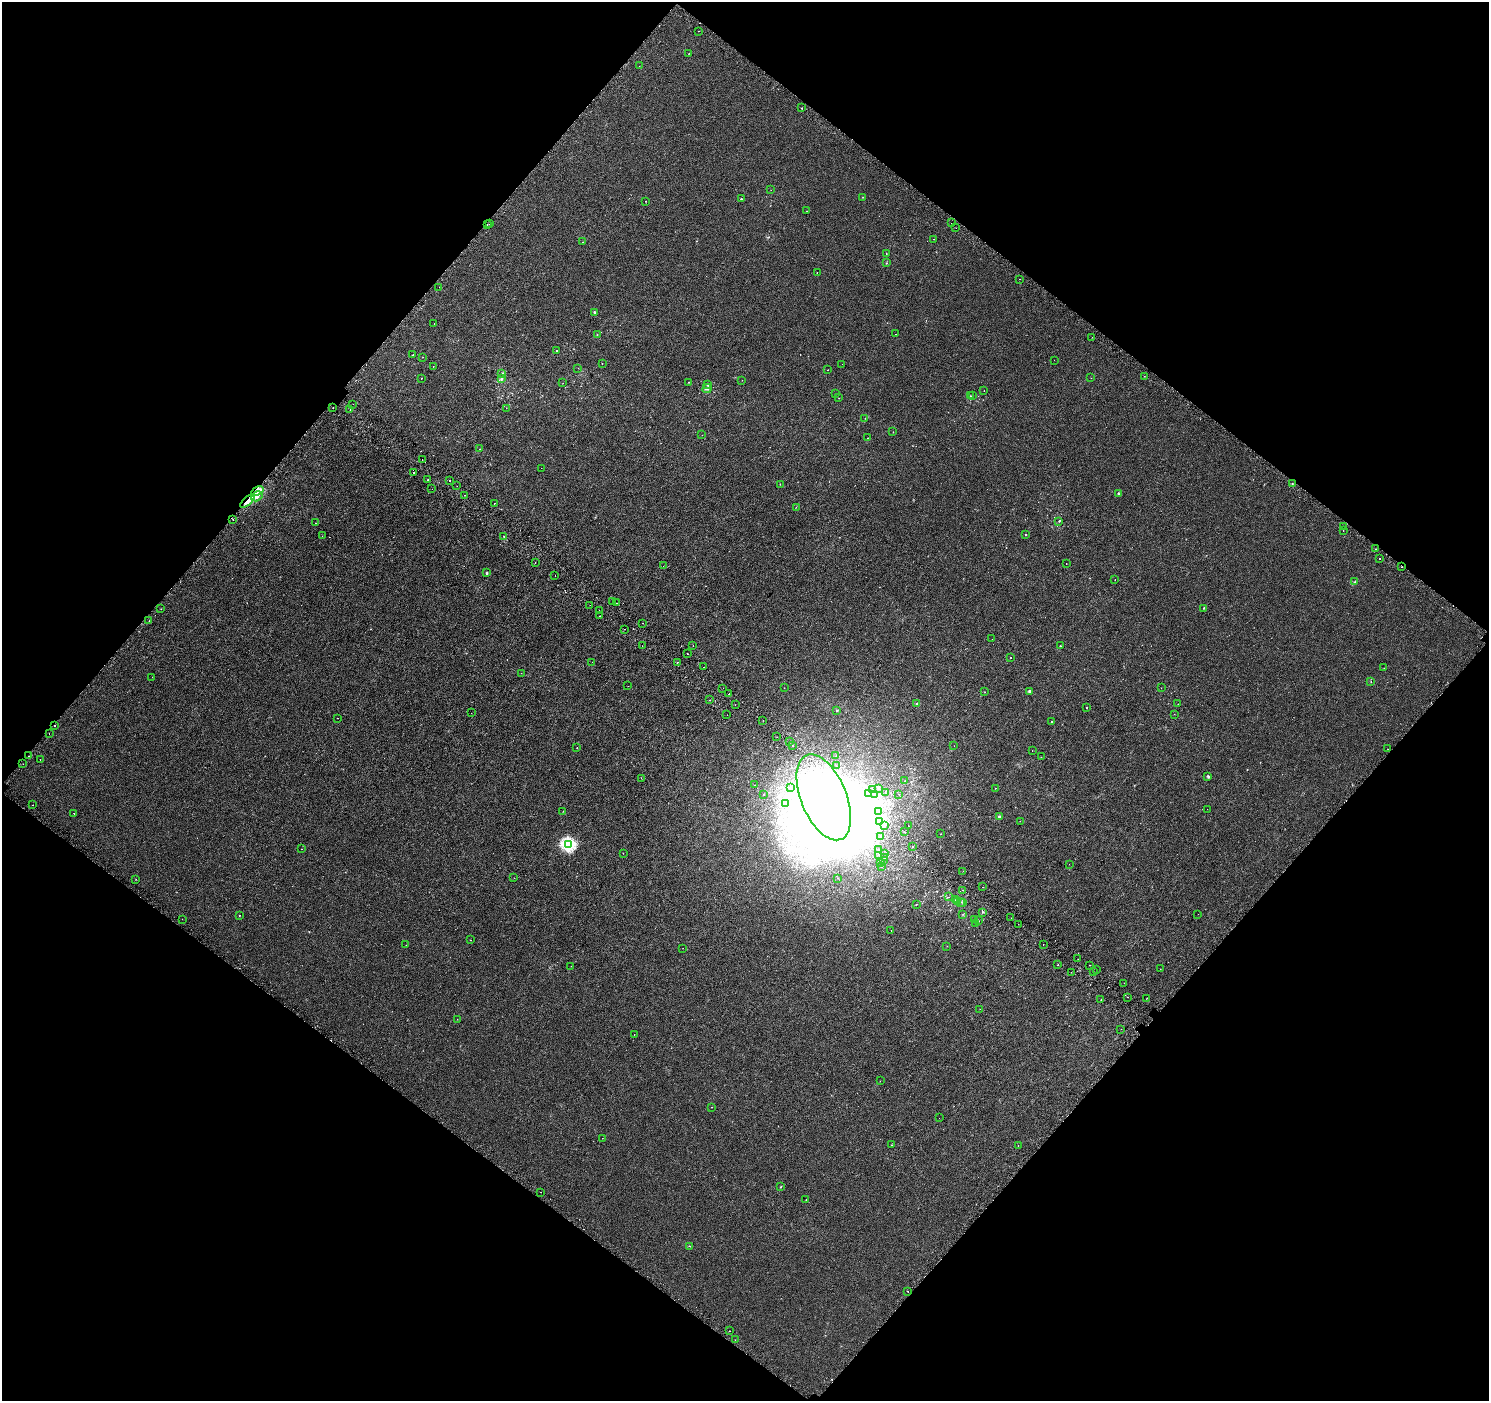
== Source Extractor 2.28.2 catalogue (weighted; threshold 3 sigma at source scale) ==
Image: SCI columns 75-6022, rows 303-5898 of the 6086 x 6114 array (HDU 1 of 3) = the unmasked area's bounding box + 8 px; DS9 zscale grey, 4 x 4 block average (1 PNG px = mean of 4 x 4 image px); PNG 1491 x 1403 px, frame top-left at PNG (2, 2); each listed source drawn as its Kron ellipse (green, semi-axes under 4 px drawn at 4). Shown black and unused: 49% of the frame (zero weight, under 2 of 3 exposures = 3% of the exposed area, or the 3 px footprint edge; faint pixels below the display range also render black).
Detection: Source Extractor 2.28.2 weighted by HDU 2 'WHT'. Background 0.00109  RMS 0.0056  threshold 0.0252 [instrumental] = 3 sigma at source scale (4.5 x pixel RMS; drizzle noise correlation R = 1.50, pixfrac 1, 0.0396/0.0396 arcsec/px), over >= 5 px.
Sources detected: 321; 4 too faint to see at this stretch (4 x 4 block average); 43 inside a brighter object's white glare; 23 cosmic-ray / hot-pixel residue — neither listed nor drawn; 1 coinciding with a brighter row at this scale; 4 inside a brighter listed object's ellipse — not listed separately; the other 246 listed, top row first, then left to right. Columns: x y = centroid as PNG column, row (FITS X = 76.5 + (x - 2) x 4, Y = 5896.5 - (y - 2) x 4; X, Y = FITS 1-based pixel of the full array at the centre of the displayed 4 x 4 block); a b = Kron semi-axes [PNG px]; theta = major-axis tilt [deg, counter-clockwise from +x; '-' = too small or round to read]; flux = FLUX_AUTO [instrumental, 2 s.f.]
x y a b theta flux
698 31 2 2 - 0.72
689 54 2 2 - 0.65
639 66 2 2 - 0.48
802 108 2 2 - 5
771 190 2 2 - 0.56
863 197 2 2 - 0.58
741 199 2 2 - 5.4
646 201 2 2 - 3.2
807 211 2 2 - 0.71
952 223 2 2 - 4.2
487 224 2 2 - 5.3
490 224 2 2 - 0.53
956 228 2 2 - 1.5
933 239 2 2 - 0.55
583 242 2 2 - 1.5
886 253 2 2 - 0.99
886 263 2 2 - 1.5
817 272 2 2 - 0.76
1019 279 2 2 - 1.7
439 287 2 2 - 1.3
594 312 2 2 - 9.6
434 324 2 2 - 4
895 334 2 2 - 2.7
597 335 2 2 - 0.85
1092 337 2 2 - 0.72
557 350 2 2 - 1.9
413 355 2 2 - 0.98
423 357 2 2 - 0.61
1054 360 2 2 - 0.41
602 364 2 2 - 1.5
842 364 2 2 - 0.44
433 366 2 2 - 1.7
578 368 2 2 - 0.72
828 370 2 2 - 0.69
502 374 2 2 - 2.6
1144 376 2 2 - 0.61
421 378 2 2 - 1.3
1091 378 2 2 - 0.45
501 379 2 2 - 4.5
742 380 2 2 - 0.42
688 382 2 2 - 0.71
563 383 2 2 - 0.44
707 385 4 2 - 2.3
707 388 5 3 - 6.6
984 391 2 2 - 0.75
835 393 2 2 - 0.77
970 396 2 2 - 1.1
972 396 2 2 - 1.1
839 398 2 2 - 1.1
353 404 2 2 - 0.66
333 408 2 2 - 0.8
506 408 2 2 - 0.72
350 410 2 2 - 8.1
865 418 2 2 - 0.66
893 432 2 2 - 1.2
702 435 2 2 - 0.43
867 438 2 2 - 0.5
480 449 2 2 - 0.47
422 459 2 2 - 1.6
541 468 2 2 - 1.9
414 473 2 2 - 38
428 480 2 2 - 3.3
449 480 2 2 - 3.7
780 484 2 2 - 0.82
1292 484 2 2 - 1.1
457 486 2 2 - 0.49
432 489 2 2 - 0.79
257 491 6 3 33 16
1119 494 2 2 - 18
465 495 2 2 - 1.5
257 496 6 4 30 18
247 501 9 3 42 23
494 503 2 2 - 9.5
796 507 2 2 - 0.86
233 519 2 2 - 4
1059 521 2 2 - 1.4
316 523 2 2 - 0.6
1344 526 2 2 - 0.48
1343 531 2 2 - 3.3
1026 535 2 2 - 2.9
322 536 2 2 - 0.45
504 537 2 2 - 1
1375 549 2 2 - 4
1379 559 2 2 - 17
535 563 2 2 - 1.6
1066 564 2 2 - 0.61
663 566 2 2 - 0.55
1402 567 2 2 - 10
487 573 2 2 - 3.8
555 576 2 2 - 40
1115 579 2 2 - 0.66
1354 582 3 2 - 1
612 602 2 2 - 1.2
616 603 2 2 - 0.78
590 605 2 2 - 2.3
1204 608 2 2 - 2.2
161 609 2 2 - 1.1
599 611 2 2 - 2.8
600 616 2 2 - 7.9
149 621 2 2 - 0.6
643 623 2 2 - 6.2
624 629 2 2 - 1.6
992 639 2 2 - 0.51
693 645 2 2 - 1.4
642 646 2 2 - 0.56
1060 646 2 2 - 1.6
687 654 2 2 - 4
1011 657 2 2 - 3.3
592 662 2 2 - 0.84
677 662 2 2 - 6.5
703 667 2 2 - 0.94
1384 668 2 2 - 0.71
521 673 2 2 - 0.8
152 677 2 2 - 0.52
1371 682 2 2 - 1.4
628 686 2 2 - 0.66
723 688 2 2 - 0.93
784 688 2 2 - 0.64
1161 688 2 2 - 0.47
1029 691 2 2 - 6.7
985 692 2 2 - 0.5
729 694 2 2 - 3.3
710 700 2 2 - 5.4
917 704 2 2 - 2.1
1178 704 2 2 - 0.43
735 705 2 2 - 1.2
1086 708 2 2 - 1.8
837 711 2 2 - 2
471 713 2 2 - 0.41
1174 714 2 2 - 0.59
727 715 2 2 - 0.71
337 718 2 2 - 9
763 720 2 2 - 3.3
1051 722 2 2 - 2.3
54 726 2 2 - 2
49 734 2 2 - 0.68
777 737 2 2 - 3.4
790 742 2 2 - 2.9
792 745 2 2 - 8.1
954 746 2 2 - 0.97
577 748 2 2 - 1.2
1388 749 2 2 - 0.71
1032 751 2 2 - 0.83
836 755 2 2 - 0.38
29 756 2 2 - 0.73
1041 757 2 2 - 0.64
40 759 2 2 - 3.5
23 764 2 2 - 0.94
836 766 2 2 - 0.8
1208 776 2 2 - 1.4
641 778 2 2 - 0.68
905 781 2 2 - 0.73
754 785 2 2 - 0.69
791 788 2 2 - 0.63
878 788 2 2 - 0.98
995 788 2 2 - 0.58
872 789 2 2 - 0.69
868 793 2 2 - 1.8
885 793 2 2 - 0.49
764 794 2 2 - 0.98
899 794 2 2 - 0.82
874 795 2 2 - 2.8
824 797 45 23 -67 2500
785 803 2 2 - 0.48
32 805 2 2 - 6.9
1207 809 2 2 - 0.42
563 811 2 2 - 0.54
879 811 2 2 - 0.82
74 813 2 2 - 1.7
999 817 2 2 - 6.7
879 821 2 2 - 1.5
1020 821 2 2 - 0.65
884 826 2 2 - 0.78
908 826 2 2 - 1.3
905 832 2 2 - 2.6
941 834 2 2 - 0.72
881 836 2 2 - 1.5
568 844 2 2 - 550
913 846 2 2 - 2.6
301 849 2 2 - 0.97
878 849 2 2 - 1
623 853 2 2 - 0.49
884 854 2 2 - 0.79
879 855 2 2 - 1.5
885 858 2 2 - 1
884 860 2 2 - 0.83
881 863 2 2 - 0.5
1069 864 2 2 - 0.54
881 866 2 2 - 1
963 871 2 2 - 0.75
514 878 2 2 - 0.64
838 878 2 2 - 0.74
136 879 2 2 - 0.64
983 887 2 2 - 0.69
963 890 2 2 - 3.5
949 897 2 2 - 0.46
955 900 2 2 - 1.3
957 901 2 2 - 2.3
960 902 2 2 - 0.69
963 902 2 2 - 0.71
916 904 2 2 - 1.1
982 912 2 2 - 1
963 914 2 2 - 0.77
1198 914 2 2 - 1.1
239 916 2 2 - 2.8
1011 918 2 2 - 0.7
182 919 2 2 - 0.58
975 920 2 2 - 0.79
979 921 2 2 - 0.73
976 924 2 2 - 0.4
1018 924 2 2 - 0.89
891 930 2 2 - 2
470 940 2 2 - 0.63
406 945 2 2 - 0.44
1043 945 2 2 - 2
947 946 2 2 - 0.47
683 948 2 2 - 0.54
1078 959 2 2 - 1.1
1058 965 2 2 - 1.6
1089 965 2 2 - 1.4
571 966 2 2 - 1.8
1160 969 2 2 - 0.46
1096 970 2 2 - 0.55
1071 972 2 2 - 3.3
1093 972 2 2 - 5.6
1124 983 2 2 - 0.57
1128 997 2 2 - 1.2
1147 998 2 2 - 0.76
1101 1000 2 2 - 1.5
980 1009 2 2 - 0.38
457 1019 2 2 - 0.54
1121 1029 2 2 - 0.5
634 1035 2 2 - 1.8
880 1081 2 2 - 0.74
712 1107 2 2 - 1.8
939 1118 2 2 - 0.53
602 1138 2 2 - 2
891 1145 2 2 - 0.97
1018 1145 2 2 - 1.7
781 1186 2 2 - 1.3
540 1192 2 2 - 1.4
806 1199 2 2 - 1.1
690 1246 2 2 - 0.87
908 1291 2 2 - 2.1
729 1331 2 2 - 6.8
735 1339 2 2 - 0.45
Overlapping masked pixels (flux is a lower limit): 3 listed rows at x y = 257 491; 247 501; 1402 567
Diffuse or blended objects may show on this block-average render without a row.